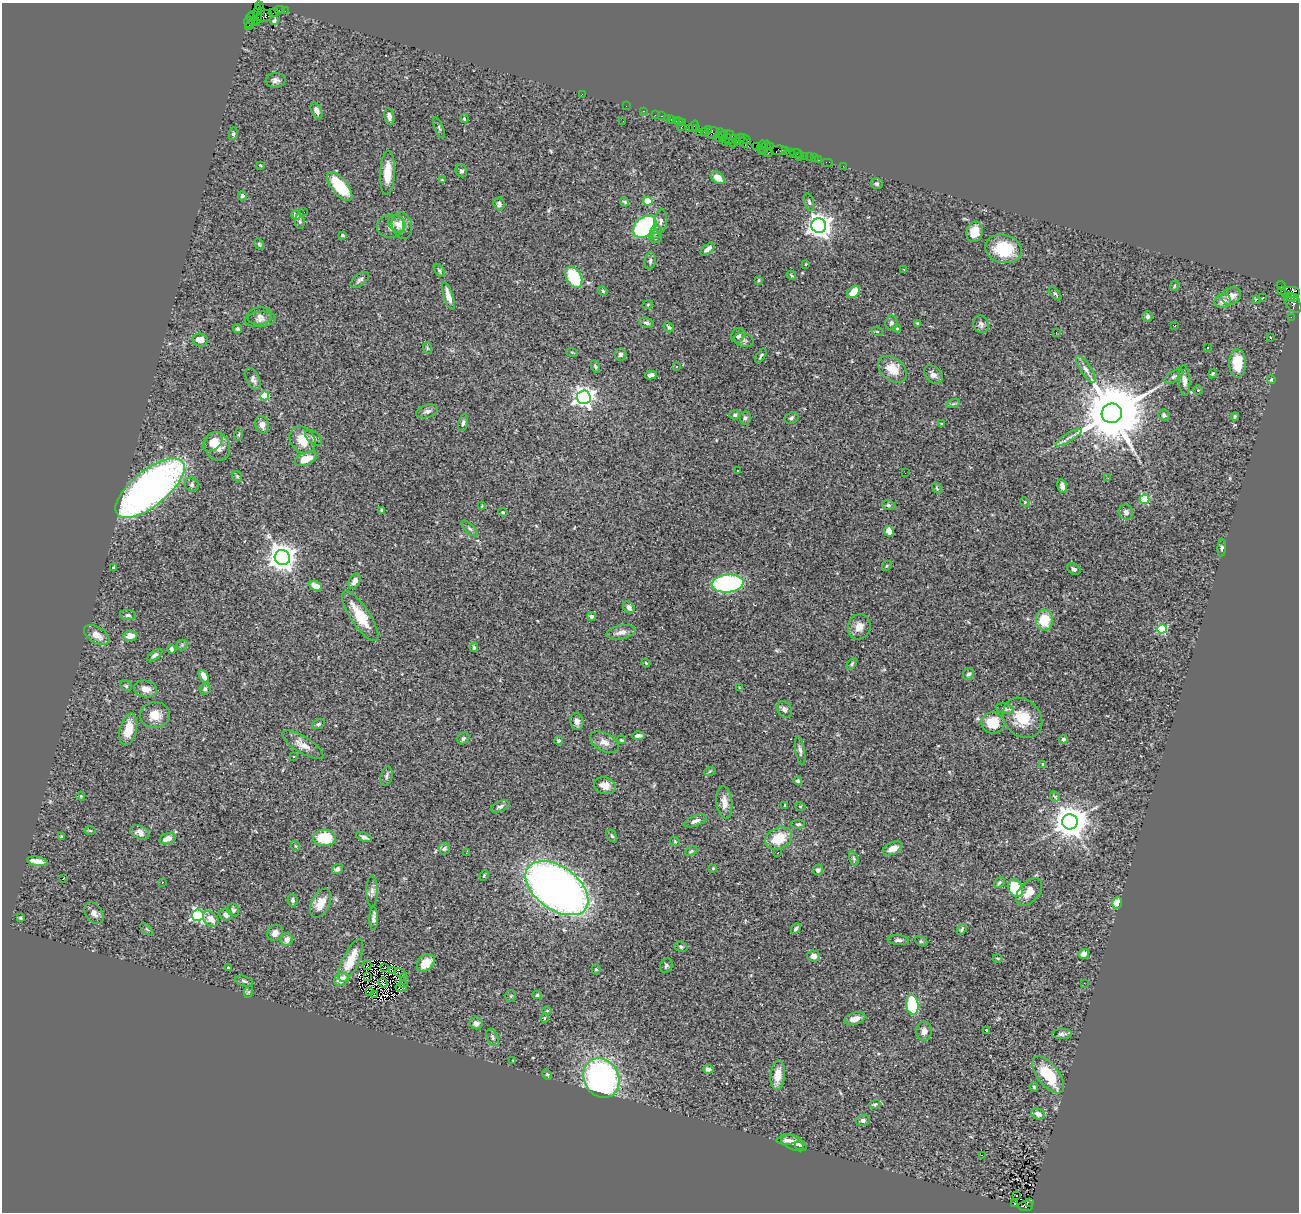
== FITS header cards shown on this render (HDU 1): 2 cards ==
NAXIS1  =                 1297
NAXIS2  =                 1210

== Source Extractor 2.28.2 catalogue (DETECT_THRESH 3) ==
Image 1297 x 1210 px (HDU 1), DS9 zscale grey, 1 PNG px = 1 image px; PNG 1301 x 1214 px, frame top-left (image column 1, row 1210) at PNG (2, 3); each listed source drawn as its Kron ellipse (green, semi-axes under 4 px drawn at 4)
Background 2.12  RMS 0.08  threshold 0.241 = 3 sigma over >= 5 px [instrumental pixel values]
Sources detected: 350; all 350 listed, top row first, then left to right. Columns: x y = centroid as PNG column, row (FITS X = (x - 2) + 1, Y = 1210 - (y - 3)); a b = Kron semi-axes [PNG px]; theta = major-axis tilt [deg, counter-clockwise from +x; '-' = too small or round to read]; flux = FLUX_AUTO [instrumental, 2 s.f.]
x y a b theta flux
259 6 4 3 - 140
280 10 5 2 - 150
261 11 4 3 - 160
285 11 3 2 - 33
274 13 5 2 - 150
253 15 3 2 - 120
258 15 11 3 86 880
265 16 8 5 10 920
251 17 5 3 - 280
253 21 4 3 - 250
274 21 4 3 - 11
249 22 5 3 - 330
249 25 5 3 - 270
275 80 10 7 2 22
582 94 2 2 - 15
626 106 2 2 - 58
317 111 8 5 -64 25
643 111 3 2 - 100
655 115 2 2 - 87
389 116 8 5 -80 25
662 116 3 2 - 120
464 118 5 3 - 7.5
667 118 2 2 - 120
671 119 3 2 - 170
676 120 3 3 - 150
623 121 2 2 - 4.5
679 121 3 3 - 180
682 123 4 3 - 130
694 126 6 3 54 170
681 127 3 2 - 130
439 128 11 3 -67 8.9
689 128 3 3 - 240
697 128 3 2 - 58
708 130 4 3 - 190
699 132 2 2 - 210
704 132 2 2 - 66
712 133 7 5 17 680
720 133 5 3 - 310
233 134 6 4 80 8.6
724 135 5 3 - 410
730 135 6 3 -33 380
718 137 5 3 - 360
740 138 4 2 - 200
728 139 5 2 - 150
745 139 6 3 -30 530
725 141 2 2 - 100
733 141 6 3 86 840
737 141 3 2 - 110
744 142 5 2 - 280
766 145 5 3 - 270
756 146 2 2 - 140
770 146 3 3 - 130
761 147 6 2 72 260
779 150 8 4 3 560
762 151 4 3 - 230
786 151 2 2 - 130
768 153 3 2 - 300
790 153 3 3 - 190
796 153 6 3 -8 140
805 156 3 3 - 200
800 157 2 2 - 36
810 157 3 2 - 68
814 158 2 2 - 29
818 159 2 2 - 19
828 162 6 2 0 57
260 165 3 2 - 3.8
843 166 2 2 - 32
461 171 6 5 - 12
387 173 22 7 87 99
718 178 8 5 -37 53
442 180 3 2 - 4.2
877 184 6 5 - 9.1
340 186 17 7 -51 220
242 196 4 4 - 20
648 201 4 4 - 160
625 202 4 3 - 6.7
809 202 9 5 -74 12
499 204 6 5 - 18
304 212 2 2 - 4
296 215 5 4 - 46
300 221 7 4 -84 9
661 221 11 6 83 22
397 224 9 7 -46 29
402 225 13 10 -73 44
391 226 13 11 3 40
819 226 7 7 - 4600
645 227 13 9 41 570
656 232 6 5 - 14
975 232 10 8 75 87
343 235 4 3 - 6.3
655 238 6 5 - 10
259 244 6 4 -60 6.6
708 249 8 4 40 22
1004 249 18 14 -13 220
650 261 8 5 81 14
806 264 3 2 - 3.6
904 269 3 2 - 14
439 270 7 3 -55 7.5
791 275 5 3 - 5.3
574 277 11 7 -62 240
360 280 11 5 37 16
759 280 4 4 - 6.8
1281 285 5 3 - 720
1174 286 5 3 - 4.1
603 291 5 4 - 6.3
1282 291 2 2 - 31
854 292 7 5 43 76
1290 293 10 6 0 1500
1055 294 8 3 -49 7.2
448 296 14 4 -72 51
1231 296 10 8 29 44
1262 298 3 2 - 3.1
1291 298 4 3 - 350
1295 298 4 3 - 210
1256 299 3 3 - 16
1223 301 8 7 - 34
1293 303 11 6 -55 730
648 304 5 3 - 4.7
260 316 12 8 2 26
1147 316 5 5 - 12
1291 317 2 2 - 27
260 319 15 7 5 27
647 323 8 5 -16 12
891 323 7 6 - 15
918 323 3 2 - 5.6
981 324 9 7 -70 19
1175 326 3 2 - 4.6
669 327 6 3 -51 7.3
897 328 4 4 - 7.7
238 329 5 4 - 9
877 331 5 3 - 5.5
1056 332 3 2 - 5.9
738 335 7 6 - 22
1270 338 3 3 - 7.5
200 340 7 6 - 53
744 340 10 6 -15 17
1208 347 3 2 - 5.9
427 348 6 3 -71 5.8
572 352 6 3 -19 5.8
620 354 6 6 - 13
761 356 8 3 55 9.2
1238 363 14 8 -90 140
595 366 6 4 -69 8.8
676 366 3 3 - 13
892 369 16 11 -40 89
1086 369 16 5 -56 28
1213 374 5 4 - 7
651 375 6 4 14 24
933 375 11 7 -45 26
1174 376 10 5 30 14
253 379 12 6 -66 21
1271 379 4 3 - 6.2
1184 380 15 6 -87 29
1198 390 5 4 - 5.5
265 396 4 4 - 250
584 397 7 7 - 2800
953 404 7 4 19 7.2
427 411 11 6 17 19
1112 413 10 9 - 59000
735 415 5 5 - 11
1164 415 6 5 - 14
1235 416 4 3 - 7.4
745 418 6 6 - 13
791 418 7 5 23 9.6
463 423 8 5 77 14
942 424 3 3 - 5.1
262 425 9 6 -74 31
239 434 6 4 71 5.5
314 438 10 6 -43 23
1069 438 15 3 32 19
302 440 14 12 -52 92
213 442 12 7 43 55
217 446 14 12 -67 62
306 459 12 6 21 76
738 470 2 2 - 4.4
905 473 2 2 - 7.8
237 476 6 4 -45 7.3
1108 478 3 2 - 6.7
192 485 7 6 - 13
1062 486 7 4 -76 32
150 488 42 18 39 2700
937 488 6 3 -54 5.2
1145 499 5 4 - 320
1025 502 5 4 - 5.6
888 505 6 5 - 8.7
482 506 3 3 - 4.4
381 510 4 3 - 5.8
503 512 5 4 - 6.8
1126 512 8 7 - 20
470 529 10 4 -44 12
889 531 5 4 - 37
1222 548 9 4 86 9.9
282 558 8 7 - 6300
887 566 5 3 - 5.6
113 568 4 3 - 8.3
1074 569 7 5 -28 15
355 581 8 5 58 25
728 583 16 9 5 760
316 586 7 4 -30 60
629 607 7 5 -50 21
128 615 8 5 -5 14
360 616 29 9 -56 140
592 617 4 4 - 23
1044 620 10 8 89 150
859 627 13 11 72 50
1162 629 4 4 - 290
621 632 14 7 11 36
97 635 14 8 -31 48
130 636 7 5 6 51
182 645 5 5 - 8
474 648 4 3 - 9.2
171 649 5 4 - 12
155 655 9 4 36 15
646 663 4 3 - 4.9
852 664 7 3 59 8.1
969 674 6 5 - 15
204 676 7 4 -60 44
126 686 6 5 - 8.3
740 688 4 2 - 4.1
146 689 11 8 -11 44
205 689 5 5 - 9.3
1005 709 9 5 -13 14
784 710 9 7 -59 23
155 715 15 13 5 76
1023 718 22 18 -49 150
577 721 8 6 -78 23
993 723 11 10 - 120
318 724 7 4 24 9.2
128 729 16 8 77 97
638 735 6 3 4 18
463 738 6 5 - 13
1063 739 4 4 - 15
621 740 4 3 - 4.9
559 741 4 4 - 8.5
604 742 15 9 -27 41
303 745 23 8 -32 52
800 751 14 4 -80 18
294 757 2 2 - 4.3
1043 764 3 3 - 11
710 771 6 3 19 6.5
387 776 10 5 78 15
798 781 4 4 - 8.6
605 786 11 8 -16 39
81 796 4 4 - 5.7
1055 796 5 3 - 7.4
724 802 16 8 -83 51
785 805 3 3 - 6.7
800 806 5 3 - 4.5
500 807 10 5 22 15
695 821 12 5 20 22
1070 822 8 7 - 11000
798 824 7 4 -1 10
90 831 5 3 - 5.6
140 832 10 6 -26 24
612 836 7 4 -57 8.9
61 837 4 3 - 7.5
364 837 8 4 -21 15
325 838 11 8 0 190
778 838 14 10 25 120
168 839 8 5 17 42
675 842 5 3 - 4.6
296 846 5 3 - 4.6
893 848 10 6 24 52
444 849 6 5 - 19
691 851 6 4 26 7.2
778 852 3 2 - 8.2
466 853 2 2 - 14
854 858 7 4 -71 11
37 861 10 4 -10 41
713 868 3 3 - 5.1
337 869 6 4 34 16
818 870 5 5 - 18
484 876 5 3 - 6.1
63 879 4 2 - 33
162 882 3 3 - 7
999 882 6 4 47 8.5
557 888 35 21 -36 4000
1015 888 9 7 -59 220
372 891 15 5 90 21
1029 892 16 9 47 63
293 900 6 5 - 12
321 903 15 9 64 67
1117 903 6 5 - 56
233 910 7 5 -66 12
94 913 12 8 -54 28
198 915 6 5 - 900
226 915 7 5 -21 23
21 918 4 3 - 7.5
211 919 9 6 -42 39
374 919 11 4 89 20
147 929 8 3 -45 7
796 929 6 3 48 13
962 929 6 3 55 7.5
275 933 8 7 - 31
287 940 6 5 - 31
898 940 11 5 -5 15
921 941 6 4 -28 8.6
681 947 6 5 - 10
1084 954 6 4 20 31
813 956 6 5 - 32
997 958 5 2 - 5.2
351 960 23 8 64 120
426 963 10 7 44 69
367 965 4 2 - 7.2
666 965 7 6 - 12
228 968 3 2 - 5.9
385 968 2 2 - 3.2
596 969 5 4 - 7.4
392 971 3 2 - 5.3
400 973 6 2 -21 5.5
368 976 3 2 - 3.7
403 978 3 2 - 4
341 979 8 6 27 59
244 981 9 5 -16 11
383 983 5 2 - 9
1084 983 2 2 - 7.7
403 984 2 2 - 4
401 988 5 3 - 9.4
248 992 6 4 71 7.1
370 992 4 2 - 2.6
375 995 3 3 - 6.6
537 995 4 4 - 7.3
511 996 6 5 - 7.7
912 1005 10 6 -81 290
547 1011 4 3 - 4.2
544 1018 4 3 - 4
855 1019 11 6 16 41
476 1023 6 6 - 25
986 1030 3 2 - 6.8
924 1031 9 8 - 30
1062 1034 10 5 3 18
493 1037 9 5 -62 15
513 1060 3 2 - 7.7
708 1069 5 4 - 14
547 1074 5 4 - 7.1
778 1075 15 7 84 64
1048 1075 22 10 -52 220
601 1078 20 17 -63 1400
1034 1087 5 3 - 8
875 1104 5 3 - 7.2
1038 1114 7 5 -23 26
863 1120 7 5 14 15
788 1140 11 4 4 18
794 1143 14 7 -26 32
799 1145 5 4 - 10
982 1155 2 2 - 2.3
1016 1195 3 2 - 6.8
1029 1202 3 2 - 360
1014 1203 3 2 - 5
1026 1206 7 5 3 830